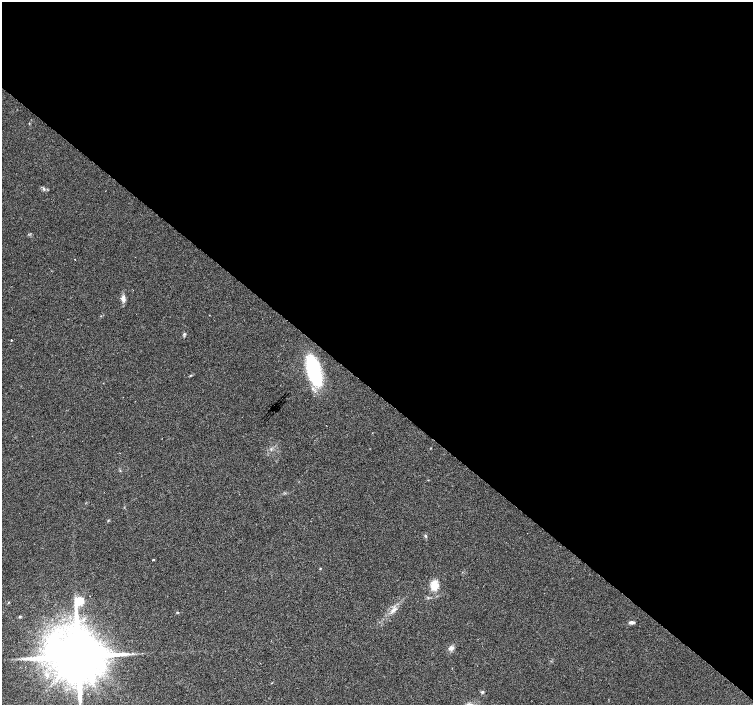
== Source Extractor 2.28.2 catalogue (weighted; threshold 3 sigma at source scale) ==
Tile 3 of 4 x 4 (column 3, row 1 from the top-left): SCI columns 3007-4508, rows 4452-5856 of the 6009 x 6026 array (HDU 1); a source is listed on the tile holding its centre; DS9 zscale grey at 2 x 2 block average (1 PNG px = mean of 2 x 2 image px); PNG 755 x 707 px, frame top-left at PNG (2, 2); no overlay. Shown black and unused: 56% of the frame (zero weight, under 2 of 3 exposures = <1% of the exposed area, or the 3 px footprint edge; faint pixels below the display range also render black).
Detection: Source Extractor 2.28.2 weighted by HDU 2 'WHT'; one run over the whole footprint, this tile lists its part. Background 0.0533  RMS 0.006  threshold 0.0272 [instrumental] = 3 sigma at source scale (4.5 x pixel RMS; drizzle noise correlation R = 1.50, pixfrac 1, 0.0396/0.0396 arcsec/px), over >= 5 px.
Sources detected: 21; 1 inside a brighter object's white glare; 1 cosmic-ray / hot-pixel residue — not listed; the other 19 listed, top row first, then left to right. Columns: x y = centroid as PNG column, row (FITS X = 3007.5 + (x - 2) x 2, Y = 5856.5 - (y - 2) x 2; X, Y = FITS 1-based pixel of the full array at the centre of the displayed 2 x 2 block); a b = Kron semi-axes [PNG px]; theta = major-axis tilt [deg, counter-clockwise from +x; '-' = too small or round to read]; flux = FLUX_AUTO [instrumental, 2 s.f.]
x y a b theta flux
44 189 5 2 - 1.8
75 259 2 2 - 1.2
123 299 10 5 85 6
184 334 4 3 - 1.7
11 340 2 2 - 1.8
314 371 22 9 -76 140
425 536 5 3 - 1.8
153 560 2 2 - 8.5
320 568 2 2 - 1
434 585 9 7 84 20
79 601 4 3 - 77
393 610 10 4 39 5.6
178 613 4 2 - 1.2
20 617 4 3 - 1.3
631 622 6 3 2 4.3
451 648 5 5 - 5.9
132 653 3 2 - 1.2
78 656 12 11 - 13000
482 692 4 4 - 1.9
Diffuse or blended objects may show on this block-average render without a row.